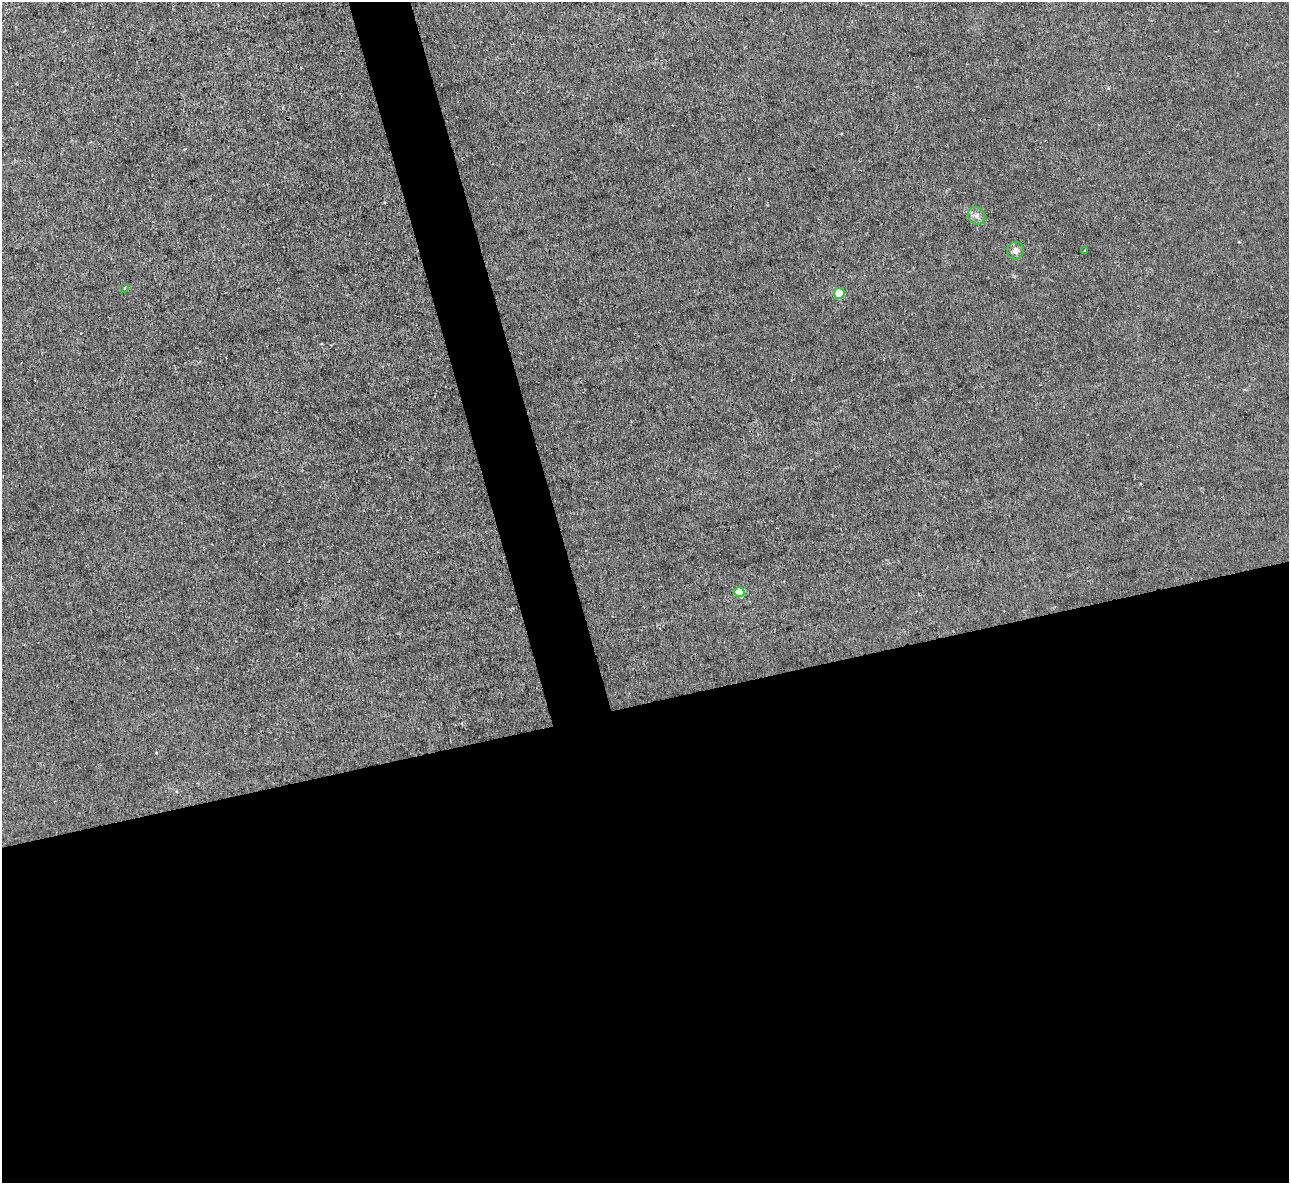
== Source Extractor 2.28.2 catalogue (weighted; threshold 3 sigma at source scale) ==
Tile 15 of 4 x 4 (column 3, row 4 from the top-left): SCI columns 2574-3860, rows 145-1325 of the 5146 x 5131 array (HDU 1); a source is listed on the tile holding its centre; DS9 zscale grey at full resolution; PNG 1291 x 1185 px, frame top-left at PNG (2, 2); each listed source drawn as its Kron ellipse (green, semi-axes under 4 px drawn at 4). Shown black and unused: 43% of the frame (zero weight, under 3 of 4 exposures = <1% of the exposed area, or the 3 px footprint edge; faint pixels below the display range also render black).
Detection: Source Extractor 2.28.2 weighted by HDU 2 'WHT'; one run over the whole footprint, this tile lists its part. Background 0.00342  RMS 0.0017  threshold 0.00747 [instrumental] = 3 sigma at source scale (4.5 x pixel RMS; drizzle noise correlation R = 1.50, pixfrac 1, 0.05/0.05 arcsec/px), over >= 5 px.
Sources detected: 6; all 6 listed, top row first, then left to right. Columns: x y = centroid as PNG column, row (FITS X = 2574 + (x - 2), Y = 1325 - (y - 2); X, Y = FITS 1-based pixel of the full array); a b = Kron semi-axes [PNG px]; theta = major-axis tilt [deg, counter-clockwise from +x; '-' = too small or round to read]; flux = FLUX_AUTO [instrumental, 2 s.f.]
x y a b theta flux
977 216 9 8 - 0.8
1016 250 9 8 - 1
1085 251 3 3 - 0.18
124 288 4 3 - 0.13
839 293 5 5 - 6
739 592 5 5 - 6.3